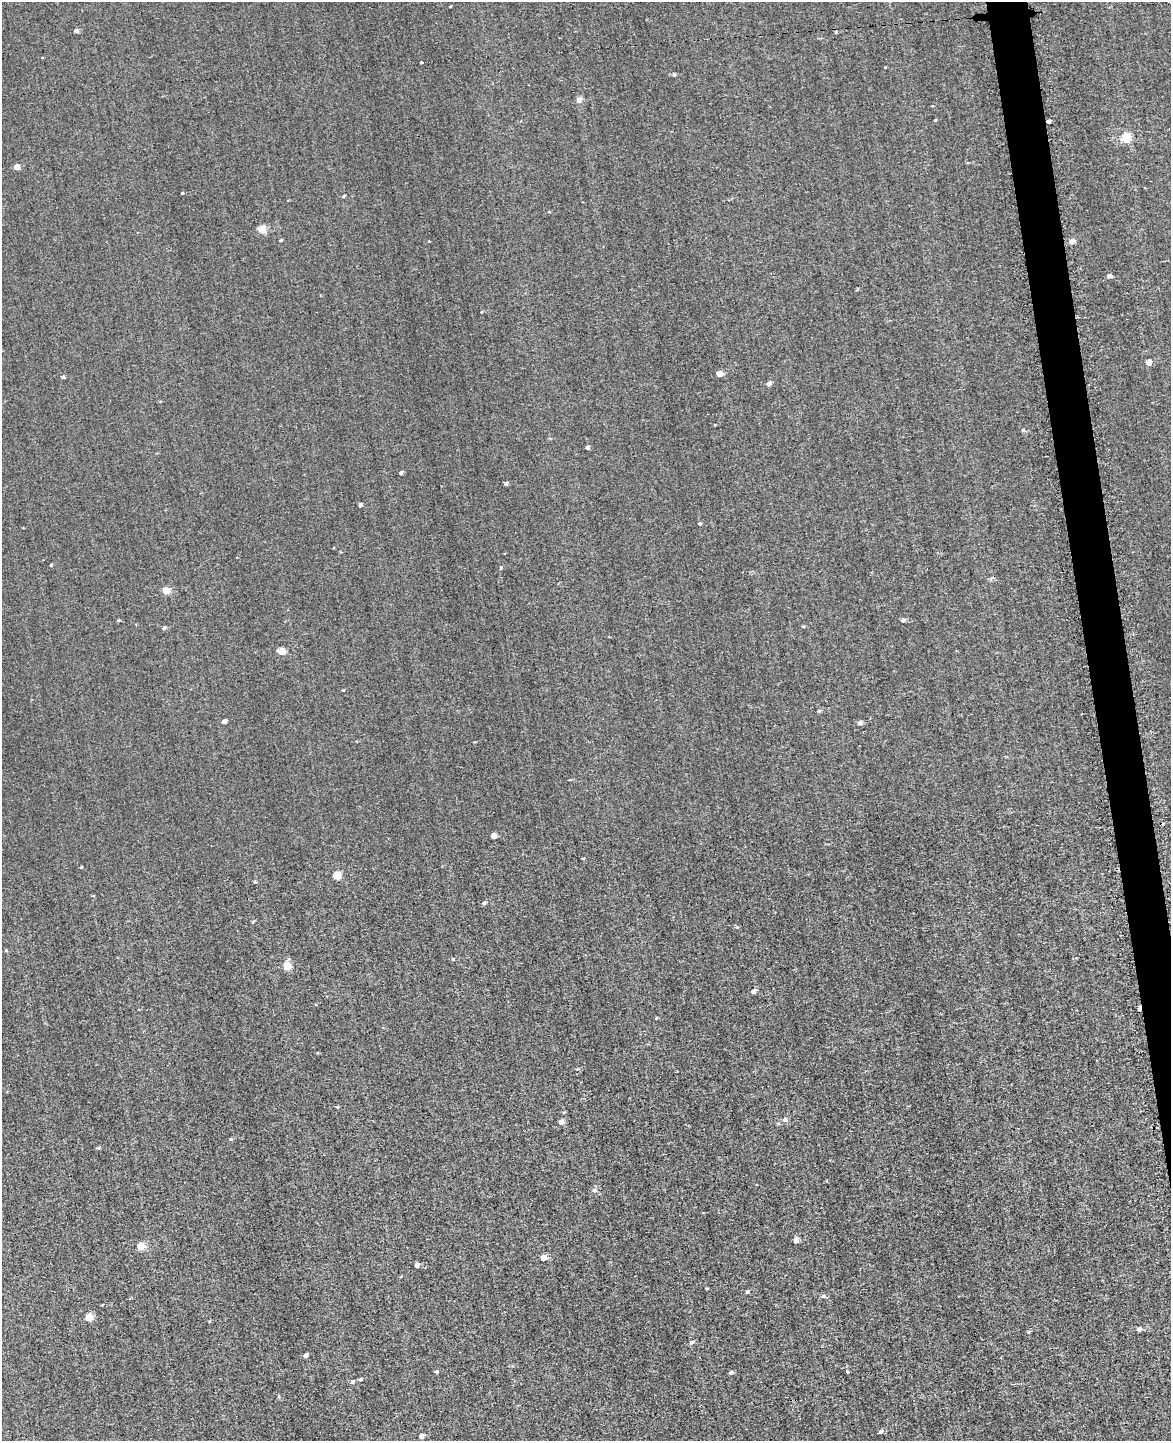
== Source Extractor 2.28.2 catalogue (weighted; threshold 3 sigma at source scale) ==
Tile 6 of 4 x 3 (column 2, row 2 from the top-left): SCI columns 1211-2379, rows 1917-3355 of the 4981 x 4952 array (HDU 1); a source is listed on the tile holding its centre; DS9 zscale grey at full resolution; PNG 1173 x 1443 px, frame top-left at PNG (2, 2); no overlay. Shown black and unused: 3% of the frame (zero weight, under 2 of 3 exposures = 12% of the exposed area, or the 3 px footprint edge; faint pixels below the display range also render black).
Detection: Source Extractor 2.28.2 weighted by HDU 2 'WHT'; one run over the whole footprint, this tile lists its part. Background 0.58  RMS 3.4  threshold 15.2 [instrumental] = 3 sigma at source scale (4.5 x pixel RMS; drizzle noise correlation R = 1.50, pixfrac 1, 0.05/0.05 arcsec/px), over >= 5 px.
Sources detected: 79; all 79 listed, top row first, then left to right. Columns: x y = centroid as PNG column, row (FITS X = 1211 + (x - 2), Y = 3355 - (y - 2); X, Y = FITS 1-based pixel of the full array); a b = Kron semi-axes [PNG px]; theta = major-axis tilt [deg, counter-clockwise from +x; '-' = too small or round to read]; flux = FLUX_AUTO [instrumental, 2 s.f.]
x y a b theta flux
450 7 3 2 - 280
76 31 5 4 - 910
836 32 4 3 - 350
42 58 3 2 - 200
422 62 3 3 - 3100
885 67 3 3 - 230
674 74 4 3 - 520
579 100 5 4 - 2900
935 120 3 3 - 350
1048 121 3 3 - 810
1126 138 5 5 - 20000
17 167 4 4 - 3600
182 193 3 3 - 520
343 196 4 3 - 460
549 212 4 2 - 230
262 229 5 5 - 11000
281 240 4 4 - 350
1072 241 4 4 - 3600
1110 276 4 4 - 1400
481 312 4 3 - 220
1149 362 5 4 - 3400
719 373 5 4 - 5500
63 377 4 3 - 660
769 384 4 4 - 2100
1023 430 4 4 - 720
588 447 4 3 - 1100
401 473 4 3 - 630
506 483 4 3 - 1000
360 505 4 4 - 1200
699 524 5 3 - 350
51 565 4 3 - 360
500 568 4 4 - 500
166 591 5 4 - 8200
903 620 4 4 - 1100
803 626 5 3 - 280
164 628 4 3 - 740
282 651 5 5 - 8400
343 690 3 3 - 280
819 711 5 4 - 440
224 721 4 4 - 1400
860 723 5 4 - 1200
493 836 4 4 - 3500
81 867 3 2 - 250
337 875 5 5 - 11000
254 882 4 4 - 410
484 903 4 4 - 760
6 950 4 3 - 370
453 959 4 4 - 360
287 966 5 5 - 10000
753 991 5 4 - 1400
1139 1008 4 3 - 2900
656 1018 4 2 - 230
337 1107 4 3 - 400
785 1119 6 5 - 1000
561 1122 5 5 - 1900
230 1139 5 4 - 410
98 1148 4 4 - 380
594 1190 6 5 - 850
796 1240 5 4 - 2500
141 1246 5 5 - 9000
543 1258 5 4 - 4400
417 1265 4 4 - 1500
707 1288 5 3 - 230
747 1292 4 4 - 470
823 1296 5 5 - 870
102 1305 3 2 - 230
89 1317 5 5 - 6700
1139 1329 4 4 - 1100
1028 1332 5 4 - 490
692 1342 6 4 36 750
306 1355 4 4 - 1200
847 1371 4 3 - 300
436 1372 5 4 - 530
731 1373 5 4 - 640
361 1379 6 4 16 420
352 1382 5 4 - 630
279 1396 5 4 - 370
880 1432 5 4 - 800
421 1436 4 4 - 1500
Overlapping masked pixels (flux is a lower limit): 2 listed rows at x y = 1048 121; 1139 1008